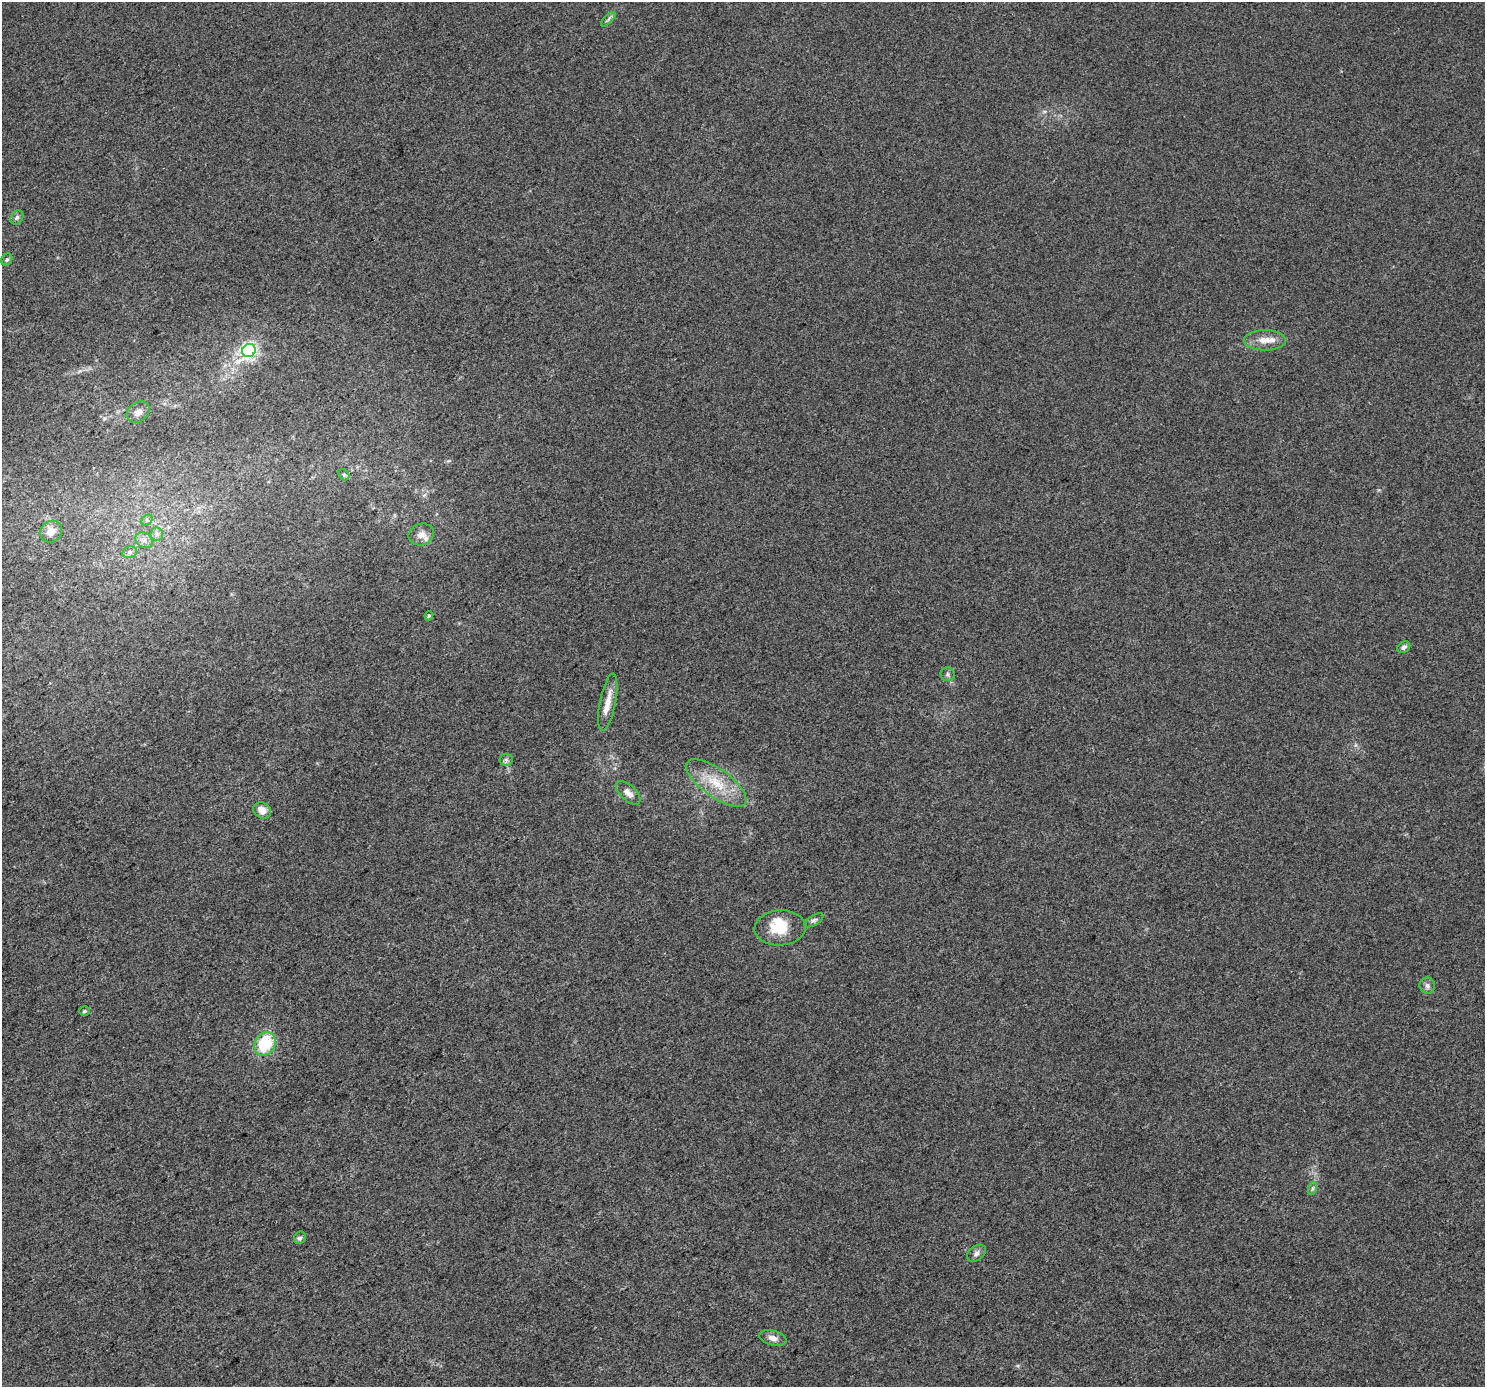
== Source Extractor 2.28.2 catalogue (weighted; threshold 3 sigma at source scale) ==
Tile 7 of 4 x 4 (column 3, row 2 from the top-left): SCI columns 2973-4455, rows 2963-4347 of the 5940 x 5862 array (HDU 1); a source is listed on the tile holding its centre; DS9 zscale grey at full resolution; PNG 1487 x 1389 px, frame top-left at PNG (2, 2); each listed source drawn as its Kron ellipse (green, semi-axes under 4 px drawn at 4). Nothing masked; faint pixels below the display range render black.
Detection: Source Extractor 2.28.2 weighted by HDU 2 'WHT'; one run over the whole footprint, this tile lists its part. Background 0.0143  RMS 0.0045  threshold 0.0201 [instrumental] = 3 sigma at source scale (4.5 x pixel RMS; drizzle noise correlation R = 1.50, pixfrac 1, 0.0396/0.0396 arcsec/px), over >= 5 px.
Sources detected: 34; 4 inside a brighter listed object's ellipse — not listed separately; the other 30 listed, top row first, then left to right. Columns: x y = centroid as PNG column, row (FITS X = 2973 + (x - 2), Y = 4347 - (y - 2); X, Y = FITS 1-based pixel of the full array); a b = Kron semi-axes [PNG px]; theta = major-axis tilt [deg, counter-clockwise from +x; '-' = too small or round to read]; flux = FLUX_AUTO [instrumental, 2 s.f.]
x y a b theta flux
608 19 9 3 45 0.97
17 217 7 6 - 1.1
7 259 6 5 - 0.89
1265 340 21 10 0 5.2
249 351 7 6 - 110
138 412 12 9 35 2.7
344 475 6 4 -47 0.79
147 520 6 5 - 0.82
51 532 11 10 - 4.7
157 534 6 6 - 1.3
421 534 13 10 21 3.3
144 540 9 7 -37 2.1
130 552 7 6 - 1.4
429 616 5 4 - 0.65
1404 647 7 5 34 1.1
948 674 7 6 - 1.1
608 702 29 8 79 6
506 760 6 6 - 1.1
716 783 36 14 -35 14
628 793 15 7 -43 3.1
262 810 9 7 -33 3.8
814 920 11 5 31 1.2
780 928 25 17 4 12
1427 986 8 7 - 1.5
84 1011 5 4 - 0.85
265 1044 12 10 60 19
1313 1188 6 4 72 0.86
300 1238 6 5 - 1.1
976 1253 10 7 37 1.8
773 1338 14 7 -14 2.5